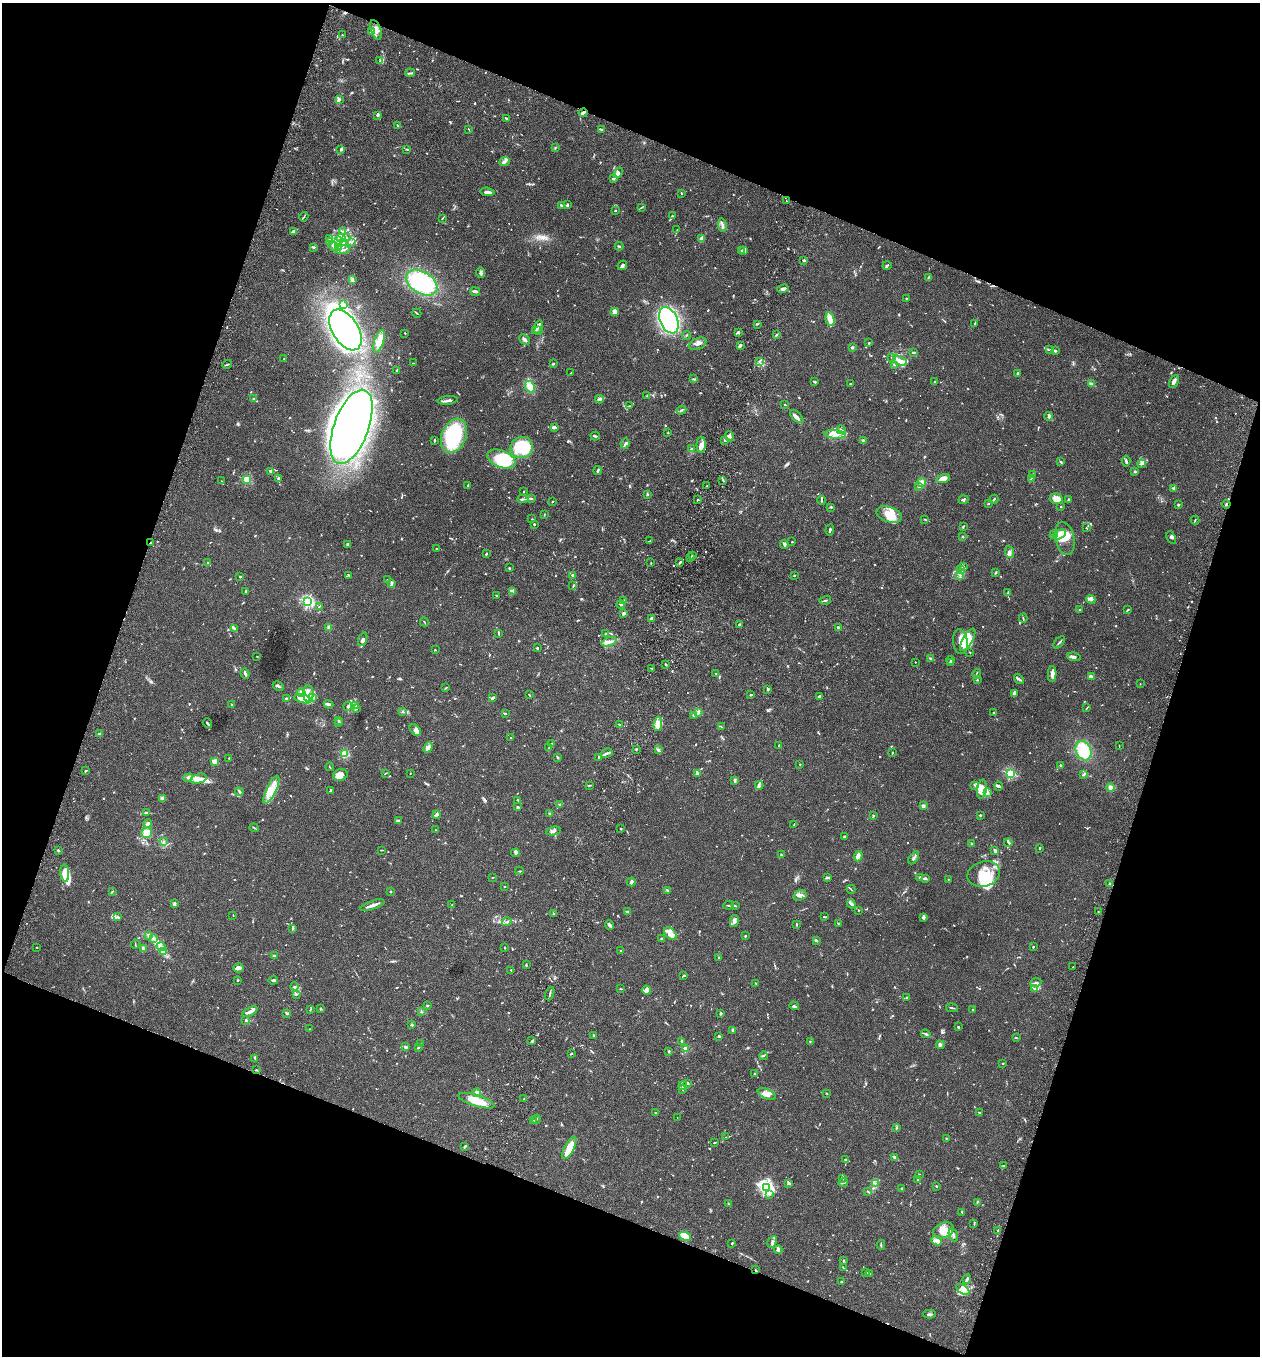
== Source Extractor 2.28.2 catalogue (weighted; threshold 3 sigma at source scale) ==
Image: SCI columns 192-5223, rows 28-5442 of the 5544 x 5466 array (HDU 1 of 3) = the unmasked area's bounding box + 8 px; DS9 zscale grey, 4 x 4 block average (1 PNG px = mean of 4 x 4 image px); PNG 1262 x 1358 px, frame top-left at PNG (2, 3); each listed source drawn as its Kron ellipse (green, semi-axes under 4 px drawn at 4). Shown black and unused: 39% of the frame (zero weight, under 3 of 6 exposures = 3% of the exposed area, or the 3 px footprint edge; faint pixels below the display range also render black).
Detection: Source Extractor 2.28.2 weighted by HDU 2 'WHT'. Background 0.0171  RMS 0.002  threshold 0.008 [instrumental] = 3 sigma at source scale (4.09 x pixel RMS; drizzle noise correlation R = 1.36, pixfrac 0.8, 0.05/0.05 arcsec/px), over >= 5 px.
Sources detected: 1272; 7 too faint to see at this stretch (4 x 4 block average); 16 inside a brighter object's white glare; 6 cosmic-ray / hot-pixel residue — neither listed nor drawn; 52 coinciding with a brighter row at this scale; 133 inside a brighter listed object's ellipse — not listed separately; of the other 1058, all 500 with FLUX_AUTO >= 0.643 (the completeness limit of this list) listed and drawn (558 fainter detections not listed), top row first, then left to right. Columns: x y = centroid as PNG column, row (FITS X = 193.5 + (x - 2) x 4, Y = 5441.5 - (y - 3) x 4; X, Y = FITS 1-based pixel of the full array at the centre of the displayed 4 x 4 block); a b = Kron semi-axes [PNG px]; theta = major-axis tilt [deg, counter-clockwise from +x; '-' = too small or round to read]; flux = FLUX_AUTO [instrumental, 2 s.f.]
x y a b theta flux
376 30 10 5 -71 7
371 31 4 3 - 2
342 35 2 2 - 0.67
380 61 3 2 - 0.87
410 73 5 2 - 1.6
339 99 4 2 - 2.4
583 113 4 2 - 2.9
378 115 3 3 - 1.2
506 118 4 2 - 1
397 126 3 2 - 0.93
468 129 3 2 - 0.74
601 129 3 2 - 0.93
555 148 2 2 - 0.65
341 149 3 2 - 2.1
407 149 3 2 - 0.96
504 162 5 2 - 2.6
618 173 6 4 48 4.3
613 179 2 2 - 0.91
487 192 7 2 -6 4.9
681 193 2 2 - 1.4
787 201 4 2 - 0.93
561 205 3 2 - 1.2
567 205 3 3 - 2
642 207 2 2 - 0.64
615 211 2 2 - 2.9
672 216 3 2 - 0.77
304 217 5 2 - 0.95
442 218 3 2 - 0.71
722 225 7 2 -82 2.7
677 230 2 2 - 0.84
342 231 3 2 - 1.1
293 232 3 2 - 3.9
329 238 3 2 - 1.1
341 238 5 2 - 2.8
347 238 3 2 - 1
702 238 4 3 - 3.8
339 240 3 2 - 1.4
330 242 2 2 - 1.1
343 242 4 2 - 2.2
352 242 2 2 - 0.88
333 246 6 3 -48 3.9
619 246 4 2 - 0.95
313 247 3 2 - 1.7
338 248 3 2 - 0.97
342 250 7 2 3 2.6
742 250 2 2 - 1
744 250 3 2 - 5.5
804 261 3 2 - 1.1
622 265 5 3 - 3.2
887 266 5 2 - 1.6
481 272 5 3 - 2.4
928 278 3 2 - 0.85
352 279 3 2 - 2.4
422 283 17 11 -32 84
783 289 6 2 17 2.8
475 292 5 3 - 3.4
906 298 2 2 - 2.2
343 304 2 2 - 1
614 312 3 2 - 12
417 313 5 2 - 0.88
830 319 7 3 -76 16
669 320 14 8 -65 210
757 324 2 2 - 0.82
975 324 4 2 - 1
537 327 7 2 57 6.5
345 330 22 13 -59 740
539 331 3 2 - 0.73
738 332 2 2 - 2.6
405 333 2 2 - 0.69
686 335 4 2 - 0.79
776 335 3 2 - 0.89
525 340 6 2 -43 2.4
379 341 12 4 72 9.5
869 343 3 2 - 0.84
697 344 9 5 24 5
740 345 3 3 - 2.1
852 347 2 2 - 12
1050 350 3 2 - 1.2
1056 351 3 2 - 1.4
914 352 3 2 - 1.3
892 357 3 2 - 0.92
284 359 2 2 - 0.74
759 361 2 2 - 0.89
900 361 7 3 -26 5.9
413 363 3 2 - 0.74
227 364 5 2 - 1.1
553 364 4 2 - 0.83
895 365 2 2 - 0.76
397 370 3 2 - 1.9
571 373 3 2 - 1
1017 373 3 2 - 1
693 379 3 2 - 0.85
1174 381 7 3 63 4.8
815 382 2 2 - 1.5
935 382 2 2 - 0.85
850 383 2 2 - 0.78
1091 384 4 3 - 2.5
530 387 6 4 -58 11
647 396 2 2 - 0.77
254 399 4 2 - 1.3
599 399 4 2 - 3.9
448 400 10 3 7 3.9
785 405 3 2 - 0.75
629 406 3 2 - 0.64
681 410 5 2 - 1.9
797 416 8 3 -44 3.6
1049 416 4 3 - 2
351 427 39 17 70 1200
554 427 4 2 - 5.5
841 430 4 2 - 2
668 433 2 2 - 1.1
835 434 10 4 -6 8.3
454 436 18 12 67 96
595 436 4 2 - 3.1
730 436 5 2 - 1.9
434 440 3 2 - 1.1
725 440 4 2 - 1.6
863 441 2 2 - 0.77
625 444 5 2 - 2
701 445 8 4 90 6.6
522 447 11 10 - 41
691 449 3 2 - 0.82
501 459 15 8 -22 42
1126 461 5 2 - 1.7
1061 462 4 2 - 0.94
1142 464 4 3 - 2.2
598 470 4 2 - 1.9
271 471 3 2 - 3
1135 472 2 2 - 2.7
1033 475 3 2 - 0.79
943 478 7 4 16 8.4
247 479 2 2 - 70
278 479 3 2 - 2.3
1031 479 3 2 - 0.89
723 480 4 2 - 1.2
221 481 2 2 - 0.71
922 482 4 3 - 3.4
468 485 3 2 - 1.1
707 486 2 2 - 0.99
919 486 3 2 - 1.3
1174 488 3 2 - 1.2
524 492 3 2 - 0.93
647 494 2 2 - 0.81
531 498 3 2 - 1
523 499 5 2 - 1.5
994 499 4 2 - 1.2
1056 499 6 5 - 9.6
697 500 2 2 - 1.1
822 500 4 2 - 1.1
963 500 5 3 - 2.1
1068 500 2 2 - 1.8
552 502 2 2 - 1
988 503 2 2 - 0.68
1178 504 2 2 - 2.4
1226 504 4 2 - 1.3
831 507 2 2 - 0.81
1061 507 2 2 - 1.5
544 515 4 2 - 0.64
889 515 13 7 -19 18
532 519 2 2 - 0.69
925 519 3 2 - 0.84
1195 520 4 2 - 0.78
534 524 2 2 - 1
963 526 3 2 - 1.1
1086 528 3 2 - 0.66
830 530 6 2 85 1.8
1060 534 7 4 29 25
1053 535 2 2 - 3.4
963 537 3 2 - 0.74
1171 538 7 3 -65 2
1065 539 17 9 -79 21
649 541 4 2 - 0.81
792 542 2 2 - 1.2
150 543 2 2 - 0.78
348 545 3 2 - 0.94
784 545 4 4 - 2
436 549 2 2 - 0.74
1010 552 6 3 -69 3
486 554 2 2 - 1.5
693 555 2 2 - 1.2
691 558 2 2 - 0.69
680 562 3 2 - 2
208 563 2 2 - 0.94
651 563 2 2 - 0.77
963 567 3 2 - 1.2
509 568 3 2 - 1
961 570 3 2 - 0.99
996 573 3 2 - 0.94
349 575 3 2 - 1.5
572 575 2 2 - 1.1
794 575 2 2 - 1
959 575 2 2 - 0.75
240 577 2 2 - 4.9
388 580 3 2 - 1.1
391 583 3 3 - 1.6
573 586 3 2 - 0.91
513 591 2 2 - 0.94
246 592 3 2 - 1.9
1008 593 4 2 - 1.4
496 595 2 2 - 1.3
1091 599 4 3 - 2.6
825 600 6 2 15 1.3
624 601 3 2 - 3.5
308 602 2 2 - 190
621 604 4 2 - 2
319 606 4 2 - 0.8
1080 610 2 2 - 1.9
1128 610 2 2 - 0.72
624 613 2 2 - 10
652 618 3 2 - 9.7
1023 618 4 2 - 0.94
424 622 4 2 - 0.7
740 625 4 2 - 2.1
329 627 2 2 - 15
234 628 2 2 - 1
839 628 3 2 - 2.8
498 633 4 2 - 1.3
606 634 2 2 - 0.65
363 639 7 4 68 4.8
968 640 13 5 60 14
609 642 8 4 19 5.2
960 642 12 7 -82 8.6
1059 642 7 2 50 1.9
537 648 2 2 - 1
435 650 2 2 - 0.7
970 652 2 2 - 0.75
257 656 2 2 - 0.7
1074 657 7 2 -9 3.3
931 658 4 2 - 2
950 660 4 2 - 0.83
915 662 2 2 - 0.65
950 662 2 2 - 1.9
666 664 3 2 - 1.7
652 668 3 2 - 0.79
716 673 2 2 - 0.68
245 674 6 2 -69 2.2
977 674 5 2 - 1.1
1052 674 8 3 88 5.8
1091 677 4 2 - 5.1
1019 679 6 2 -52 1.8
977 680 2 2 - 0.75
1140 684 2 2 - 0.64
278 686 6 2 -26 2
445 688 3 2 - 0.69
768 689 2 2 - 1.9
301 693 4 2 - 2.9
308 694 8 5 -90 8
1014 694 4 3 - 2.2
529 695 3 2 - 0.97
751 695 2 2 - 1.6
820 696 4 2 - 2
313 697 4 2 - 2.1
286 698 2 2 - 1
493 698 4 2 - 2.8
303 699 9 4 -14 7.9
329 704 5 2 - 2.7
231 705 3 2 - 0.77
348 706 4 4 - 2.4
356 706 3 2 - 1.6
356 708 2 2 - 0.68
1087 708 3 2 - 0.68
403 712 2 2 - 0.77
993 712 2 2 - 0.67
505 713 3 2 - 0.99
699 713 3 3 - 1.6
693 715 3 2 - 1.1
339 720 2 2 - 0.69
339 722 2 2 - 5.2
207 723 5 2 - 1.7
658 724 7 3 79 12
620 725 2 2 - 1.2
721 727 2 2 - 0.73
415 730 7 4 -48 5
99 733 3 2 - 1.1
511 738 2 2 - 0.7
551 743 3 2 - 0.89
779 745 2 2 - 0.97
1119 746 3 2 - 0.72
428 747 6 2 46 2.6
549 748 2 2 - 0.67
636 749 3 2 - 0.76
658 749 3 2 - 1
1083 751 10 7 -68 32
607 753 6 2 30 2
892 753 2 2 - 1.1
345 754 2 2 - 61
557 757 2 2 - 0.98
599 757 2 2 - 1.2
229 758 2 2 - 0.64
214 761 2 2 - 28
800 764 2 2 - 0.92
1061 765 3 2 - 1.3
330 767 4 2 - 0.66
85 771 2 2 - 2
385 773 4 2 - 0.65
410 773 2 2 - 0.7
697 773 3 2 - 3.4
1010 773 2 2 - 110
1084 774 4 2 - 1.9
340 775 7 5 18 8.1
188 778 5 2 - 1.3
199 779 8 4 16 6.3
735 780 4 3 - 1.5
589 785 3 2 - 1.2
759 785 4 2 - 1.4
975 785 2 2 - 0.67
998 786 4 3 - 1.9
1110 788 4 4 - 3.8
982 789 9 5 82 8.2
271 790 15 5 65 14
331 790 4 2 - 1.5
239 792 4 2 - 1.4
987 792 4 3 - 2.6
162 798 4 3 - 2.7
518 800 3 2 - 1.1
560 804 3 2 - 1.4
923 806 2 2 - 17
518 807 3 2 - 2.2
147 813 3 2 - 0.92
550 814 4 3 - 1.4
437 815 4 2 - 1.7
874 815 3 2 - 0.66
980 815 2 2 - 0.96
399 821 4 3 - 2.4
148 823 4 4 - 2.2
794 825 4 2 - 0.94
254 828 5 2 - 1
621 829 2 2 - 1.7
436 830 4 2 - 0.77
553 831 7 3 12 3
146 833 5 5 - 10
844 836 3 2 - 1.4
163 842 2 2 - 1.5
1008 842 4 2 - 1.4
972 844 4 2 - 1.4
1039 848 3 2 - 0.82
58 850 2 2 - 2.1
382 850 4 2 - 0.76
995 851 2 2 - 4
515 853 4 3 - 1.9
781 855 2 2 - 2.1
858 856 5 4 - 4.7
914 858 7 2 59 3
519 871 4 2 - 1.1
65 873 9 4 -84 20
984 874 16 12 17 25
493 877 2 2 - 1.2
920 877 2 2 - 2.5
827 878 4 2 - 2
925 878 3 2 - 2.9
948 879 2 2 - 0.73
631 882 4 2 - 4.6
1109 884 3 2 - 1.1
504 886 2 2 - 0.72
851 889 4 2 - 0.69
112 891 3 2 - 1
390 891 3 2 - 0.77
668 891 2 2 - 1.1
800 895 7 5 20 5.3
174 903 4 3 - 2
851 904 4 3 - 2.8
372 905 13 2 19 7
452 905 3 2 - 0.91
729 905 5 2 - 1.7
735 906 3 2 - 1.1
858 910 2 2 - 1.8
627 911 4 2 - 0.85
1098 911 2 2 - 0.85
554 914 3 2 - 1.2
233 915 3 2 - 0.66
118 916 3 2 - 0.77
824 917 4 2 - 1.1
924 918 3 2 - 1.2
734 921 6 2 77 2.7
507 922 5 3 - 1.6
838 923 2 2 - 1.3
796 924 3 2 - 0.7
610 925 5 2 - 2.6
293 928 3 2 - 1
670 934 7 5 -43 6.8
149 935 4 2 - 1.8
745 935 2 2 - 0.9
154 939 4 2 - 2.1
662 939 3 2 - 1.7
816 940 3 2 - 1.7
135 944 4 2 - 0.65
1033 946 3 2 - 0.78
37 947 2 2 - 0.64
161 947 4 3 - 3
143 948 3 2 - 2.2
505 948 2 2 - 0.91
620 951 2 2 - 0.67
163 952 4 2 - 1.6
274 956 2 2 - 2.8
718 958 4 2 - 1.1
526 965 2 2 - 1.2
1073 967 2 2 - 0.76
239 968 5 2 - 5.5
511 970 3 2 - 1.1
684 976 4 2 - 1.2
238 980 3 2 - 1.2
273 980 5 3 - 2.4
756 983 2 2 - 1
1036 983 6 3 22 2.5
294 987 4 2 - 1.4
620 989 3 2 - 0.93
1035 989 4 2 - 1.2
646 990 4 4 - 3.7
550 994 7 2 69 1.8
296 995 2 2 - 0.64
907 998 2 2 - 0.66
427 1006 2 2 - 0.92
794 1006 5 3 - 2.1
952 1008 6 2 -11 1.2
310 1009 3 2 - 0.86
321 1009 3 2 - 0.8
973 1010 2 2 - 1
421 1011 3 2 - 0.7
250 1012 8 3 26 4.2
287 1013 3 2 - 1.4
721 1013 2 2 - 2.8
246 1020 2 2 - 2.2
411 1025 4 2 - 1
958 1027 2 2 - 1.8
309 1029 2 2 - 0.8
732 1031 3 3 - 1.5
926 1034 5 2 - 2.2
594 1035 2 2 - 1.2
719 1036 3 2 - 1.4
1016 1038 3 2 - 0.69
532 1041 3 2 - 1.1
682 1041 3 2 - 1.5
810 1042 2 2 - 0.82
420 1044 2 2 - 0.72
940 1045 4 3 - 1.9
405 1047 3 2 - 3.1
418 1047 3 2 - 1.3
686 1049 2 2 - 32
669 1051 3 2 - 0.79
572 1053 2 2 - 0.7
763 1056 4 2 - 1.2
255 1058 3 2 - 1.1
1003 1063 2 2 - 1.7
256 1070 3 2 - 0.83
754 1074 2 2 - 0.69
687 1083 3 2 - 1.6
683 1086 4 2 - 1.3
683 1089 3 2 - 1.3
476 1093 4 3 - 4.6
827 1093 2 2 - 0.73
767 1094 9 5 -25 6.2
524 1099 2 2 - 1.5
476 1101 19 5 -17 24
656 1113 3 2 - 1.5
979 1113 2 2 - 2.1
677 1118 2 2 - 0.64
536 1119 5 2 - 1.3
534 1121 3 2 - 2
897 1128 3 2 - 1
726 1137 3 2 - 0.73
946 1138 2 2 - 1.7
715 1142 2 2 - 0.75
464 1147 3 2 - 1.2
569 1148 12 4 63 19
894 1157 3 2 - 5.2
845 1159 3 2 - 0.74
1003 1165 2 2 - 0.76
919 1174 3 2 - 1.1
843 1178 2 2 - 0.98
918 1179 2 2 - 4.2
788 1183 2 2 - 2.2
843 1183 5 2 - 1.1
875 1184 2 2 - 0.8
936 1186 2 2 - 0.99
766 1187 3 2 - 300
902 1189 3 2 - 0.97
867 1191 2 2 - 0.72
770 1194 3 2 - 1.1
977 1202 3 2 - 0.83
728 1204 2 2 - 0.97
962 1212 2 2 - 1.4
974 1224 2 2 - 0.66
943 1230 11 7 23 11
998 1230 3 2 - 0.64
953 1235 6 2 -69 3.2
685 1236 6 4 -23 26
936 1241 5 4 - 4.6
772 1242 6 2 60 2
732 1243 2 2 - 1.9
881 1245 5 2 - 1.2
778 1250 4 2 - 3.4
843 1261 3 2 - 0.84
843 1267 3 2 - 0.73
756 1270 3 2 - 1
866 1272 3 2 - 1.5
869 1273 3 2 - 0.95
967 1279 5 2 - 2.3
841 1282 2 2 - 0.92
963 1290 7 4 -35 5.7
929 1314 6 2 -1 1.7
Overlapping masked pixels (flux is a lower limit): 4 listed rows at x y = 583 113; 1226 504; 150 543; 756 1270
Diffuse or blended objects may show on this block-average render without a row.